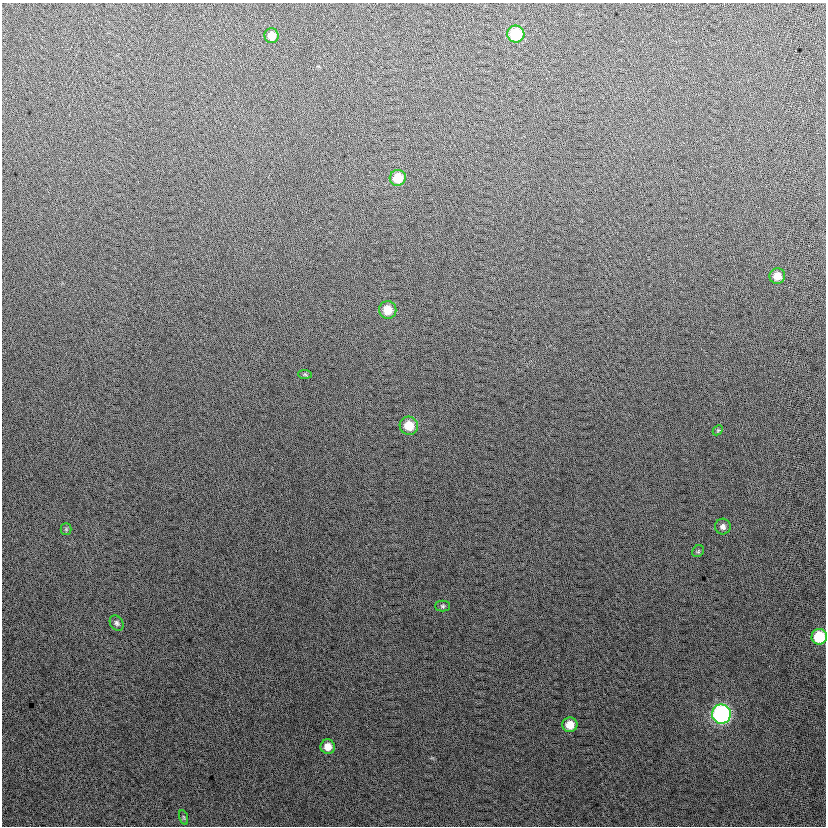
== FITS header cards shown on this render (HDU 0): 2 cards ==
NAXIS1  =                  824
NAXIS2  =                  824

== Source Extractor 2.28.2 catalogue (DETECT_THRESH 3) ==
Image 824 x 824 px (HDU 0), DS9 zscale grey, 1 PNG px = 1 image px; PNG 828 x 828 px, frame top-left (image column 1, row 824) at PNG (2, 3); each listed source drawn as its Kron ellipse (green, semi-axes under 4 px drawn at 4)
Background 12.6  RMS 14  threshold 40.6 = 3 sigma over >= 5 px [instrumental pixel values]
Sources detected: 18; all 18 listed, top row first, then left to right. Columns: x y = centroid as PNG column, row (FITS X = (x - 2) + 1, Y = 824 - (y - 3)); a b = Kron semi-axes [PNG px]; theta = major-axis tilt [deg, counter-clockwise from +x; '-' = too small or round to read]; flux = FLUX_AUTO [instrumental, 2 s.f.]
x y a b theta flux
516 34 8 8 - 43000
272 36 7 7 - 8500
398 178 8 8 - 18000
777 276 8 7 - 9500
388 310 9 8 - 15000
305 374 7 4 -3 1300
409 426 9 9 - 16000
718 430 6 4 43 1200
723 526 8 8 - 3800
66 529 5 5 - 1400
698 551 6 5 - 1500
443 606 7 5 -1 1600
117 623 8 6 -57 2600
819 637 8 7 - 37000
721 714 9 9 - 190000
570 725 7 7 - 13000
328 747 7 7 - 8400
184 817 8 3 -71 1200
At the frame edge (FLAGS 8, measured only in part): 1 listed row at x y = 819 637